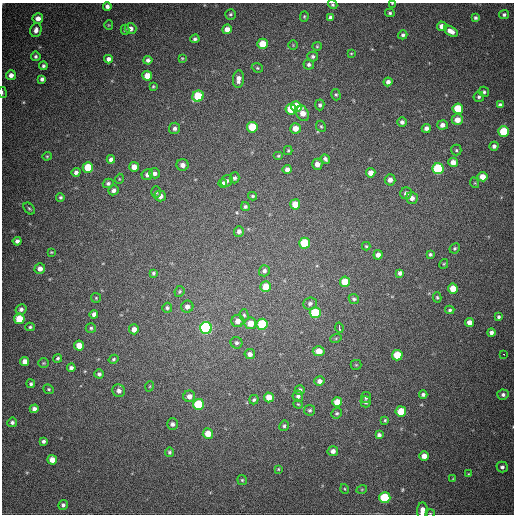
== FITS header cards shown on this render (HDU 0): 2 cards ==
NAXIS1  =                  512
NAXIS2  =                  512

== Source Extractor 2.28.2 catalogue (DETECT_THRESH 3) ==
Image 512 x 512 px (HDU 0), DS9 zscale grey, 1 PNG px = 1 image px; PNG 516 x 516 px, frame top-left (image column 1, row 512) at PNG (2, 3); each listed source drawn as its Kron ellipse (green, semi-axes under 4 px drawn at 4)
Background 637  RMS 18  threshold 55.5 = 3 sigma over >= 5 px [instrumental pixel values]
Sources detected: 190; all 190 listed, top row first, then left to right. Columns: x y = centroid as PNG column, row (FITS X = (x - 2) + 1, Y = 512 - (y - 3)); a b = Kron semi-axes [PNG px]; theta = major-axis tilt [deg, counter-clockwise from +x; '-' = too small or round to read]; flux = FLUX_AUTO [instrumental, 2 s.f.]
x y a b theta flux
392 3 4 2 - 810
333 5 5 4 - 2100
107 6 4 4 - 4600
390 13 5 4 - 1900
230 14 5 5 - 2400
504 15 5 4 - 2400
304 16 5 4 - 1400
330 17 4 4 - 3300
38 18 5 5 - 8100
475 18 4 4 - 2500
109 25 5 4 - 1200
442 26 5 4 - 8500
131 29 6 5 - 5800
227 29 5 5 - 8600
36 30 7 5 77 5400
125 30 5 4 - 1800
451 31 7 4 -29 8700
403 35 5 4 - 2700
195 39 4 3 - 2700
263 44 5 5 - 28000
293 45 5 4 - 1400
317 46 5 4 - 1400
351 53 3 2 - 980
36 56 5 4 - 2400
313 57 5 5 - 3200
182 58 4 4 - 1100
108 59 4 4 - 5200
148 60 4 4 - 3500
309 65 5 5 - 3100
43 66 4 4 - 2600
257 68 6 4 -22 1700
11 75 5 5 - 6200
147 76 5 5 - 16000
42 79 4 4 - 3600
238 79 9 5 84 7300
388 82 4 4 - 5000
153 86 4 3 - 1300
484 92 5 4 - 2200
2 93 5 3 - 1100
336 95 6 4 -73 1800
198 96 6 5 - 55000
479 97 5 5 - 2500
320 105 5 4 - 2800
500 105 4 4 - 3100
296 106 5 5 - 44000
291 109 5 5 - 35000
458 109 5 5 - 41000
303 113 8 6 -67 13000
457 120 6 5 - 12000
402 122 4 4 - 4300
442 125 5 5 - 6200
321 126 6 4 -67 1800
252 127 5 5 - 34000
174 128 6 5 - 4200
295 128 5 5 - 12000
426 128 4 4 - 4800
504 131 5 5 - 43000
494 146 4 4 - 3400
456 150 5 5 - 1900
288 151 4 3 - 1500
47 156 4 4 - 1300
278 156 5 4 - 1500
111 159 4 4 - 5000
325 159 5 4 - 2800
453 162 4 4 - 8300
317 164 5 5 - 7000
183 165 6 6 - 6200
88 167 5 5 - 36000
134 167 5 5 - 12000
287 169 4 4 - 5400
438 169 5 5 - 110000
76 172 4 4 - 4000
155 173 5 5 - 4200
371 173 5 4 - 8900
147 175 6 5 - 5700
482 177 5 4 - 13000
235 178 5 5 - 2800
119 179 5 3 - 1100
390 180 5 5 - 5900
227 181 6 5 - 2700
108 183 5 4 - 2800
223 183 4 4 - 5100
475 183 5 3 - 1200
113 190 5 4 - 4600
156 192 6 5 - 1900
406 193 6 6 - 5600
160 196 5 5 - 7700
253 196 4 3 - 1700
60 197 4 4 - 1900
412 198 6 6 - 6300
295 204 5 5 - 20000
245 207 4 4 - 2400
29 208 7 4 -48 1900
239 231 5 5 - 4400
17 241 4 4 - 4200
304 243 5 5 - 57000
366 246 4 4 - 1500
455 248 5 4 - 2000
51 252 3 2 - 1100
430 254 3 3 - 1800
378 255 5 4 - 6300
444 264 5 4 - 1200
40 269 5 5 - 6900
264 271 6 5 - 3900
153 273 4 3 - 2100
400 273 4 4 - 4000
345 282 5 5 - 24000
266 287 5 5 - 20000
453 288 5 5 - 17000
179 291 6 5 - 1900
437 297 5 4 - 1600
96 298 5 5 - 1400
354 299 5 4 - 2500
310 303 7 6 - 3700
187 307 6 6 - 5600
167 308 5 5 - 2400
21 309 6 5 - 3900
450 310 4 3 - 1900
315 313 5 5 - 71000
94 314 4 4 - 5000
244 315 6 4 -87 2100
498 317 3 3 - 2200
19 319 5 5 - 28000
238 321 6 6 - 8700
469 322 4 4 - 8400
250 323 6 5 - 14000
262 324 5 5 - 81000
30 327 4 3 - 2000
91 328 5 4 - 2100
206 328 6 6 - 240000
339 328 5 3 - 7000
134 329 5 5 - 7900
491 332 4 4 - 4300
336 338 6 3 20 1400
236 343 6 5 - 2900
79 346 5 5 - 16000
319 351 6 5 - 18000
250 354 5 5 - 5400
503 354 3 2 - 7600
397 355 5 5 - 35000
58 358 4 4 - 2200
114 359 5 4 - 1900
25 361 5 4 - 9900
43 363 5 4 - 1500
356 365 5 5 - 1400
71 368 4 4 - 3600
99 374 5 4 - 3100
319 381 5 5 - 5500
31 384 4 4 - 2400
150 386 5 3 - 1100
49 389 5 4 - 1700
300 390 5 5 - 3700
119 391 6 6 - 5400
423 394 4 4 - 3100
503 395 6 5 - 3500
189 396 6 5 - 7300
298 396 6 5 - 4000
269 397 5 5 - 13000
366 397 5 5 - 2700
254 400 5 4 - 2200
337 402 5 5 - 18000
366 402 5 5 - 3300
199 404 5 5 - 68000
298 404 5 4 - 1200
34 409 4 4 - 5300
310 410 5 5 - 2400
401 411 5 5 - 29000
337 413 5 5 - 2200
385 420 4 3 - 1500
12 422 5 4 - 2900
172 424 6 5 - 4000
284 426 5 4 - 2100
208 434 5 5 - 16000
379 435 4 4 - 3900
43 441 4 3 - 2800
333 451 5 5 - 5500
169 452 4 4 - 2100
424 456 5 4 - 8300
52 460 5 5 - 10000
502 467 5 5 - 3400
278 469 4 4 - 1200
468 474 4 4 - 1100
453 479 4 3 - 1000
242 480 5 5 - 1600
345 489 5 3 - 1200
362 489 5 3 - 1100
385 498 5 5 - 81000
63 505 5 4 - 3000
422 511 8 5 85 9000
430 513 4 3 - 950
At the frame edge (FLAGS 8, measured only in part): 5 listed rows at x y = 392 3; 333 5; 2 93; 422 511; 430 513